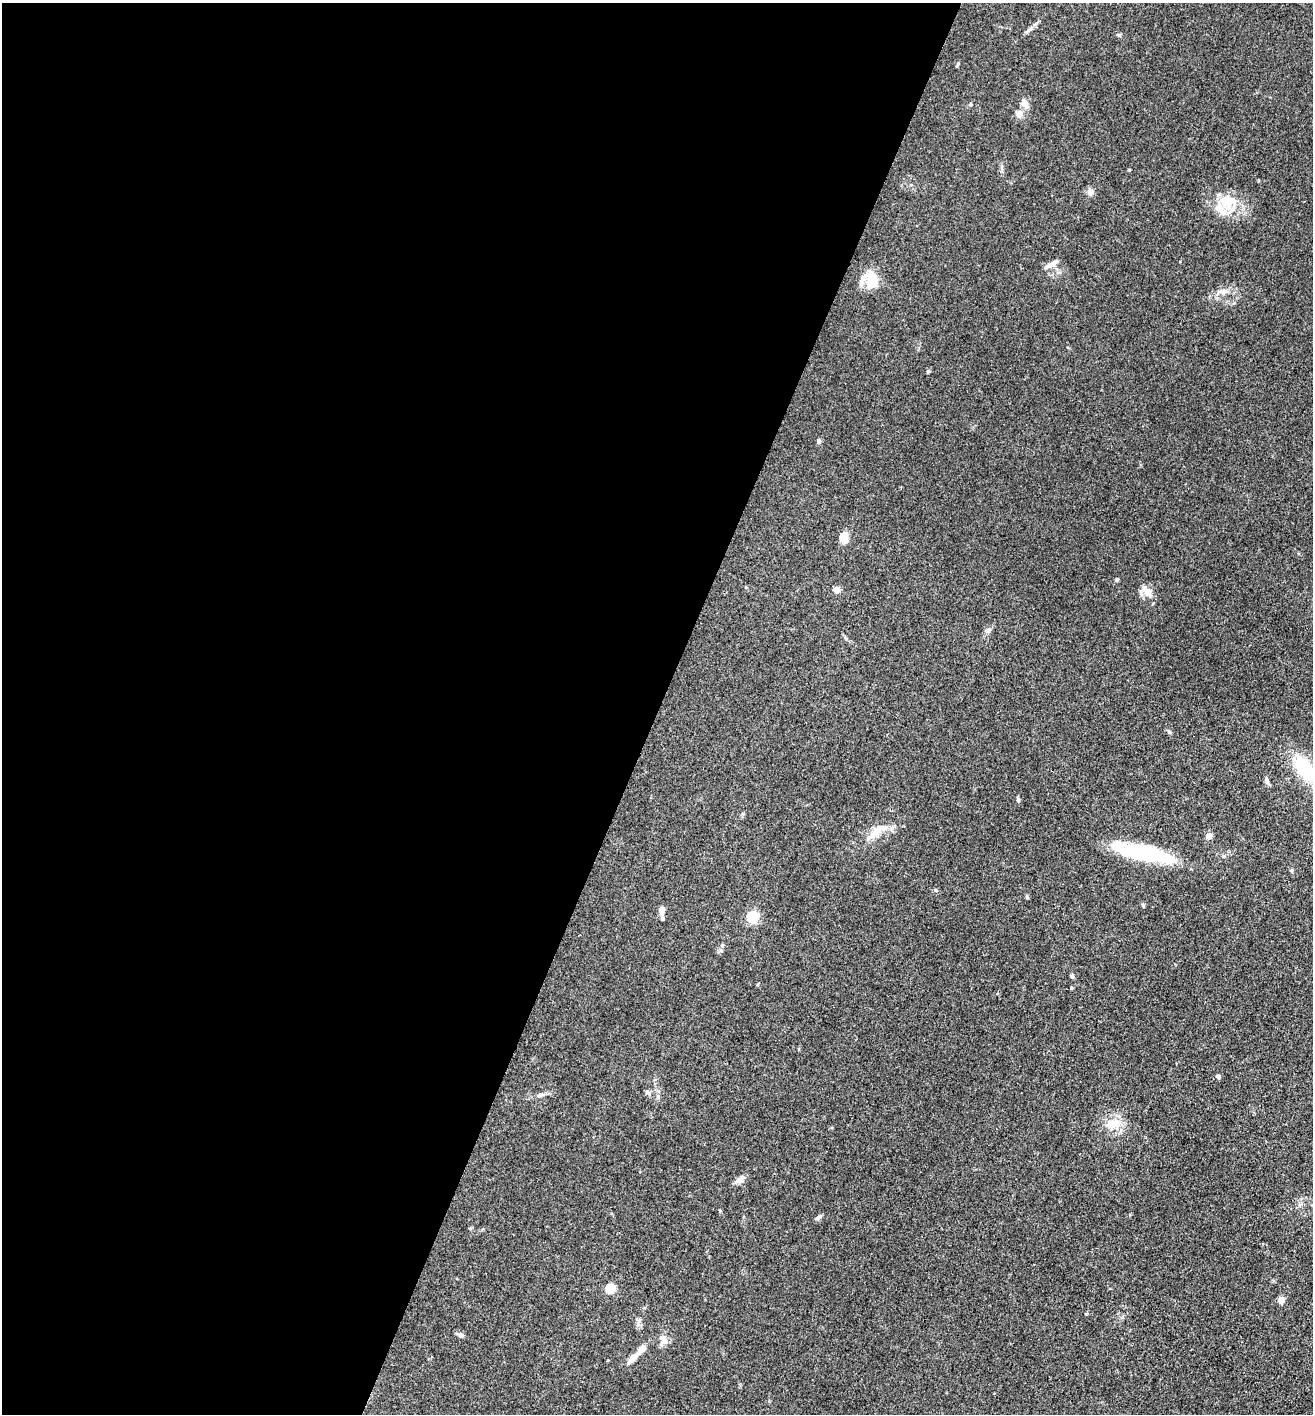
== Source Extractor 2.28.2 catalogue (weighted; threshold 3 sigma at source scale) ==
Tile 5 of 4 x 4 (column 1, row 2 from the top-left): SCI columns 277-1587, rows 2828-4239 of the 5662 x 5653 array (HDU 1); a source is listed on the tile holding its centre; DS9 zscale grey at full resolution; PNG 1315 x 1416 px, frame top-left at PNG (2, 3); no overlay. Shown black and unused: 50% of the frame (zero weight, under 3 of 4 exposures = <1% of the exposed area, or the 3 px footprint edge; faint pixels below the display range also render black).
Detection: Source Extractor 2.28.2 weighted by HDU 2 'WHT'; one run over the whole footprint, this tile lists its part. Background 0.0661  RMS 0.0058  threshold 0.026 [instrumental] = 3 sigma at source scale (4.5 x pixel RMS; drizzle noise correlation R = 1.50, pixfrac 1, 0.05/0.05 arcsec/px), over >= 5 px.
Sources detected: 42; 4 inside a brighter listed object's ellipse — not listed separately; the other 38 listed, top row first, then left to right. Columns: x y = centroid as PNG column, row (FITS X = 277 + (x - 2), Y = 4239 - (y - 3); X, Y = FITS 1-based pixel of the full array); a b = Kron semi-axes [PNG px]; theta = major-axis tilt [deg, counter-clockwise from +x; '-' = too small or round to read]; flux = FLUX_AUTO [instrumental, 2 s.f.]
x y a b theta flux
1025 104 13 8 -62 3.2
1019 113 9 8 - 3.5
1090 192 10 8 -82 2.3
1227 201 30 16 3 16
1052 264 17 6 28 3.4
872 279 22 14 -80 13
1224 291 11 7 2 3.2
928 371 6 3 1 0.61
818 441 6 5 - 1.3
843 537 13 10 -86 5.9
1117 580 5 4 - 0.81
836 590 4 4 - 9
1147 592 13 10 9 4
1306 769 32 15 -52 34
1266 780 9 6 -64 1.5
1018 800 6 5 - 0.94
878 831 34 10 33 10
1209 836 4 4 - 7.6
1142 853 65 15 -13 46
1027 897 6 4 -47 0.68
1143 905 6 4 -63 0.82
661 910 8 5 -86 4.2
752 917 5 5 - 58
662 918 6 4 -70 1
1072 976 7 4 -63 0.91
1071 988 5 3 - 0.57
1218 1077 4 4 - 2.1
648 1093 8 4 -45 1.1
540 1095 11 5 13 2
1113 1124 14 12 3 9.8
739 1180 15 7 37 3
818 1217 10 4 40 1.4
610 1289 5 5 - 29
1281 1300 5 4 - 7.7
461 1335 8 6 -31 1.9
663 1340 15 10 -82 4.1
642 1349 11 6 45 4.5
632 1359 16 7 44 4
Isophote crosses this tile's border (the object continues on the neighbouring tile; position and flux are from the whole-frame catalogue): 1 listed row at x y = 1306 769
Unlisted compact peaks at least as high as the median listed source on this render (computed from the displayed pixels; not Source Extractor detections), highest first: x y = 1119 35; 935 890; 958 63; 1129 170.